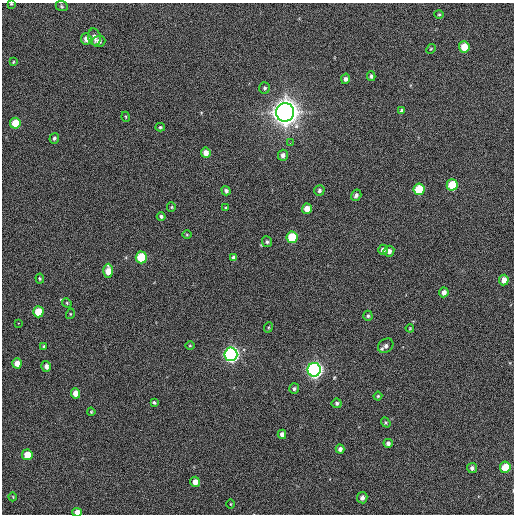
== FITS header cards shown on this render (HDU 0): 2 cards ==
NAXIS1  =                  512 / Axis length
NAXIS2  =                  512 / Axis length

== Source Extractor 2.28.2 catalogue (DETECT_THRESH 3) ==
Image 512 x 512 px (HDU 0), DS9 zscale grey, 1 PNG px = 1 image px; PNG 516 x 516 px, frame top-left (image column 1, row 512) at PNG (2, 3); each listed source drawn as its Kron ellipse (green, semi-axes under 4 px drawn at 4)
Background 522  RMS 22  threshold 64.8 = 3 sigma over >= 5 px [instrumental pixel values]
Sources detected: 73; all 73 listed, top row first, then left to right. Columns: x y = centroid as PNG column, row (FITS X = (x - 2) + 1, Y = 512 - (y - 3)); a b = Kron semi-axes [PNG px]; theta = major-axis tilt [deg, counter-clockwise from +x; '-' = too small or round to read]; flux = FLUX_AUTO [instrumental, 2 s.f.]
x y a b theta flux
11 4 4 3 - 1.5e+03
62 6 6 5 - 2.2e+03
439 14 4 4 - 1.8e+03
94 37 8 6 -79 7.5e+03
86 39 5 5 - 9.6e+03
99 41 7 5 4 5.9e+03
464 47 5 5 - 2.7e+04
431 49 5 4 - 1.6e+03
13 62 4 3 - 1.4e+03
371 76 5 4 - 2.8e+03
345 79 5 4 - 4.2e+03
265 88 6 5 - 2.8e+03
402 110 4 3 - 2.4e+03
285 112 9 9 - 2.0e+06
126 117 5 3 - 1.3e+03
15 123 5 5 - 2.7e+04
160 127 5 4 - 2.0e+03
54 138 5 4 - 3.1e+03
290 143 3 2 - 2.3e+03
206 153 5 5 - 1.1e+04
283 155 5 5 - 5.5e+03
452 185 6 5 - 3.9e+04
419 189 6 5 - 5.5e+04
319 190 5 5 - 3.4e+03
226 191 5 4 - 3.8e+03
356 195 6 5 - 4.3e+03
171 207 5 4 - 1.7e+03
226 208 3 3 - 1.6e+03
307 209 5 5 - 1.3e+04
161 216 4 4 - 2.8e+03
187 235 5 3 - 1.3e+03
292 237 6 5 - 5.6e+04
267 242 5 5 - 2.6e+03
383 250 5 5 - 5.8e+03
389 251 5 5 - 6.1e+03
141 257 6 5 - 6.0e+04
234 258 4 4 - 4.2e+03
108 271 7 5 90 1.9e+04
40 278 5 3 - 1.7e+03
504 280 5 4 - 1.2e+04
444 292 5 4 - 7.4e+03
67 303 5 4 - 1.5e+03
38 312 5 5 - 3.2e+04
70 314 5 3 - 1.2e+03
368 316 5 4 - 2.5e+03
18 323 2 2 - 5.5e+03
269 327 5 3 - 1.5e+03
410 328 4 4 - 1.3e+03
190 345 5 3 - 1.3e+03
44 346 4 4 - 2.2e+03
386 346 8 6 40 5.5e+03
231 354 7 6 - 4.7e+05
17 363 5 4 - 1.0e+04
46 366 5 4 - 5.8e+03
314 370 7 6 - 5.4e+05
294 389 5 5 - 3.1e+03
75 393 5 4 - 1.2e+04
378 396 4 4 - 1.6e+03
154 402 4 3 - 2.2e+03
337 403 5 4 - 2.7e+03
91 412 4 3 - 1.3e+03
386 422 5 4 - 1.8e+03
282 434 4 4 - 6.3e+03
388 443 4 4 - 4.3e+03
340 449 4 4 - 5.3e+03
27 455 5 5 - 2.4e+04
505 467 5 5 - 3.0e+04
472 468 5 5 - 4.4e+03
195 482 5 5 - 1.0e+04
13 497 4 3 - 1.0e+03
362 498 5 5 - 5.9e+03
231 504 4 3 - 9.8e+02
77 512 5 4 - 1.0e+04
At the frame edge (FLAGS 8, measured only in part): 2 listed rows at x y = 11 4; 77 512